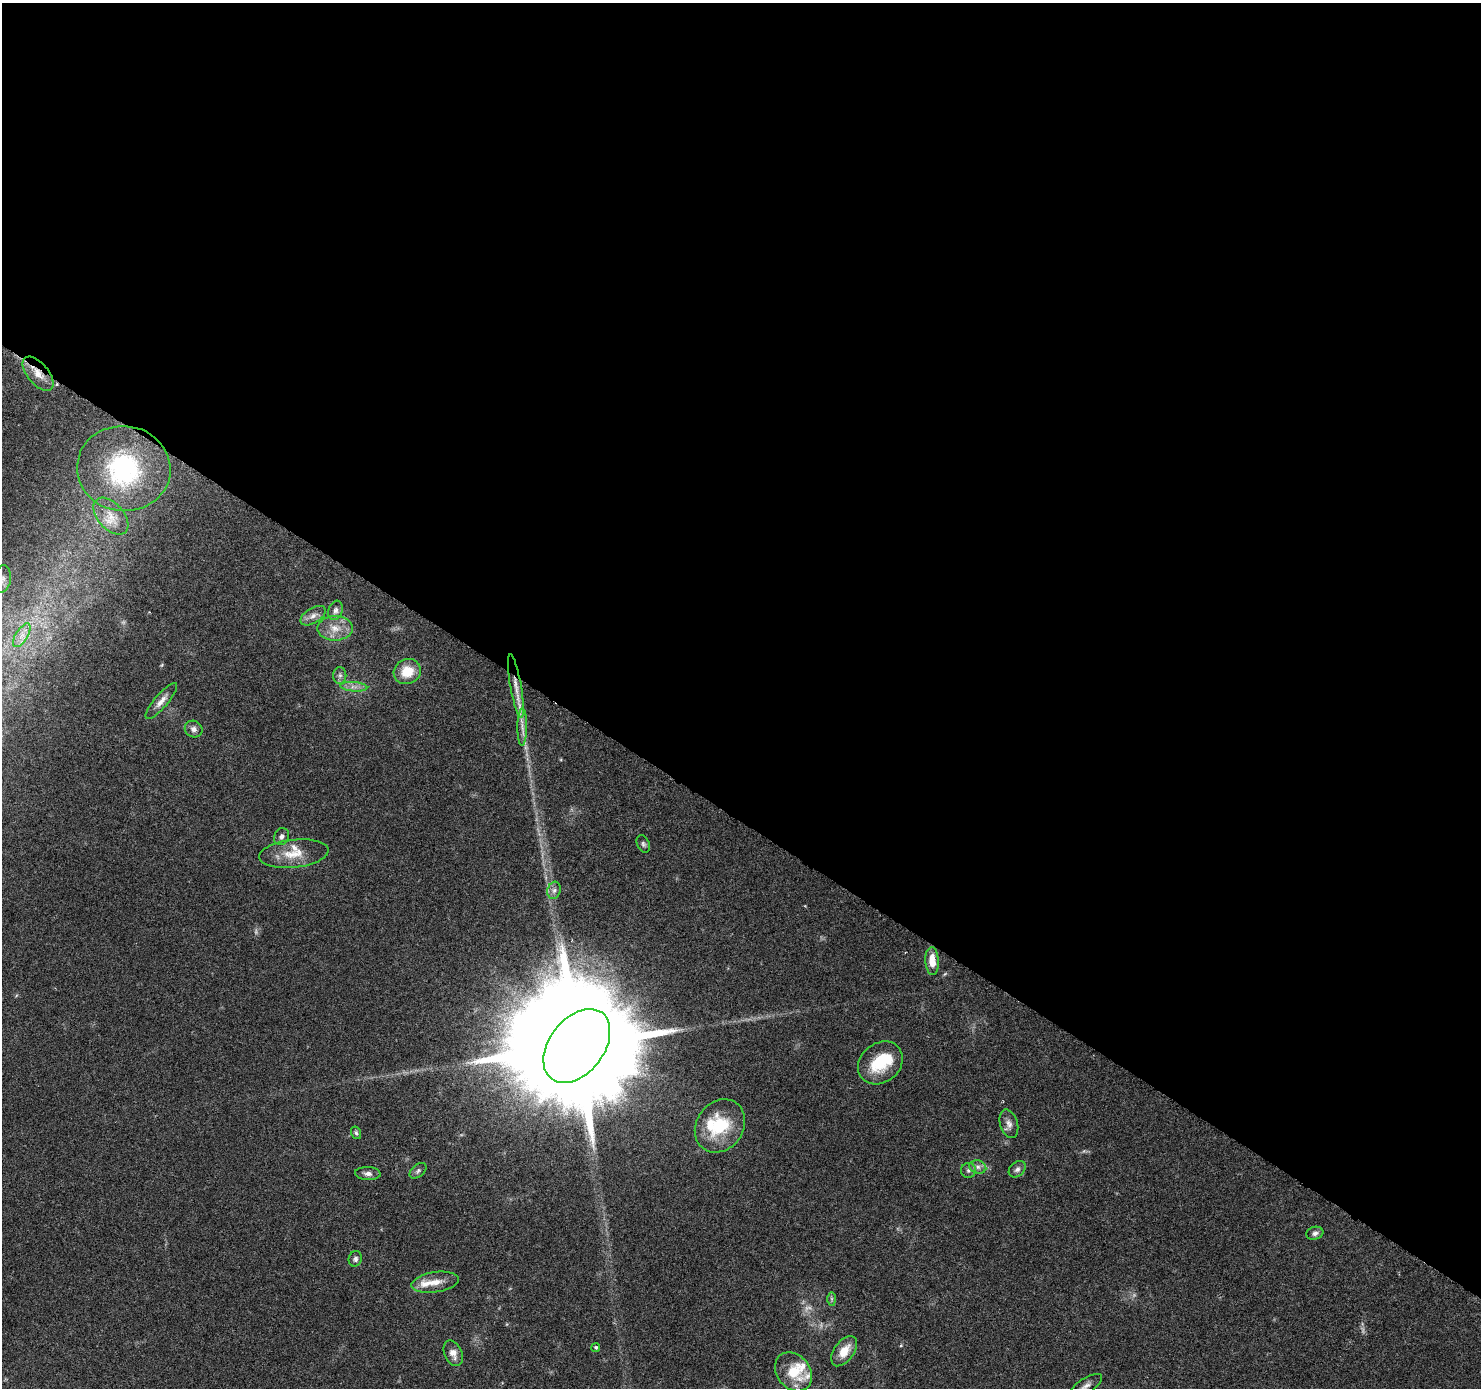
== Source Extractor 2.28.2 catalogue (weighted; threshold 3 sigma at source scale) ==
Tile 3 of 4 x 4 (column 3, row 1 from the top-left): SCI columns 2974-4452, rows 4418-5803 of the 5937 x 5994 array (HDU 1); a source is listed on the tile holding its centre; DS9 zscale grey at full resolution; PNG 1483 x 1390 px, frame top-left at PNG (2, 3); each listed source drawn as its Kron ellipse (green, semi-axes under 4 px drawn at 4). Shown black and unused: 59% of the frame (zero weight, under 3 of 6 exposures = <1% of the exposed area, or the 3 px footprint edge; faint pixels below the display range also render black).
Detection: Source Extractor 2.28.2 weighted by HDU 2 'WHT'; one run over the whole footprint, this tile lists its part. Background 0.0521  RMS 0.0025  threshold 0.0104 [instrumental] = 3 sigma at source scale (4.09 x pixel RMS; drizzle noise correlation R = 1.36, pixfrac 0.8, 0.0396/0.0396 arcsec/px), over >= 5 px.
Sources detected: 51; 5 too faint to see at this stretch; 2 inside a brighter object's white glare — neither listed nor drawn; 5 inside a brighter listed object's ellipse — not listed separately; the other 39 listed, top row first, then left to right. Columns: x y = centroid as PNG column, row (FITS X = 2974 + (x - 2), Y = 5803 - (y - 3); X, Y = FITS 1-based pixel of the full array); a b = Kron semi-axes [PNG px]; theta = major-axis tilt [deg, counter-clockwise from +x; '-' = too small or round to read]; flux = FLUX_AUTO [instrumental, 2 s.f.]
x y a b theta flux
38 374 20 10 -50 3.3
124 469 47 42 -6 28
111 516 22 13 -48 4
3 579 14 8 83 1.4
335 610 10 7 71 1
313 616 14 7 31 1.6
335 628 17 12 0 3.6
22 635 13 6 58 1.8
407 672 14 12 23 5.3
340 675 8 6 90 0.82
516 686 32 5 -80 3.7
354 687 13 4 -5 1.3
161 701 23 6 49 1.9
522 727 18 5 89 1.6
194 729 9 8 - 1
281 837 9 7 67 0.9
643 844 9 6 -65 0.62
294 854 35 14 6 5.9
554 890 9 6 73 0.97
932 961 14 6 -87 3.7
577 1046 42 27 53 12000
880 1063 24 19 39 9
1009 1124 14 8 -73 1.6
720 1126 28 23 54 12
356 1133 6 5 - 0.45
978 1167 9 6 -15 0.99
1017 1169 9 7 43 0.97
968 1170 7 7 - 0.76
418 1171 10 6 40 0.66
368 1173 13 6 -3 1.2
1315 1233 8 6 17 0.91
355 1259 8 6 72 0.74
435 1282 24 10 8 3.4
832 1299 7 4 -89 0.47
596 1347 4 4 - 0.41
844 1351 17 10 54 4.2
453 1353 13 8 -65 2
793 1372 21 16 -50 7.1
1086 1386 19 7 33 1.6
Overlapping masked pixels (flux is a lower limit): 2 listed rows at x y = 38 374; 516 686
Isophote crosses this tile's border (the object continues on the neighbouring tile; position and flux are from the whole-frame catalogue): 2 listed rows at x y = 3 579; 1086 1386